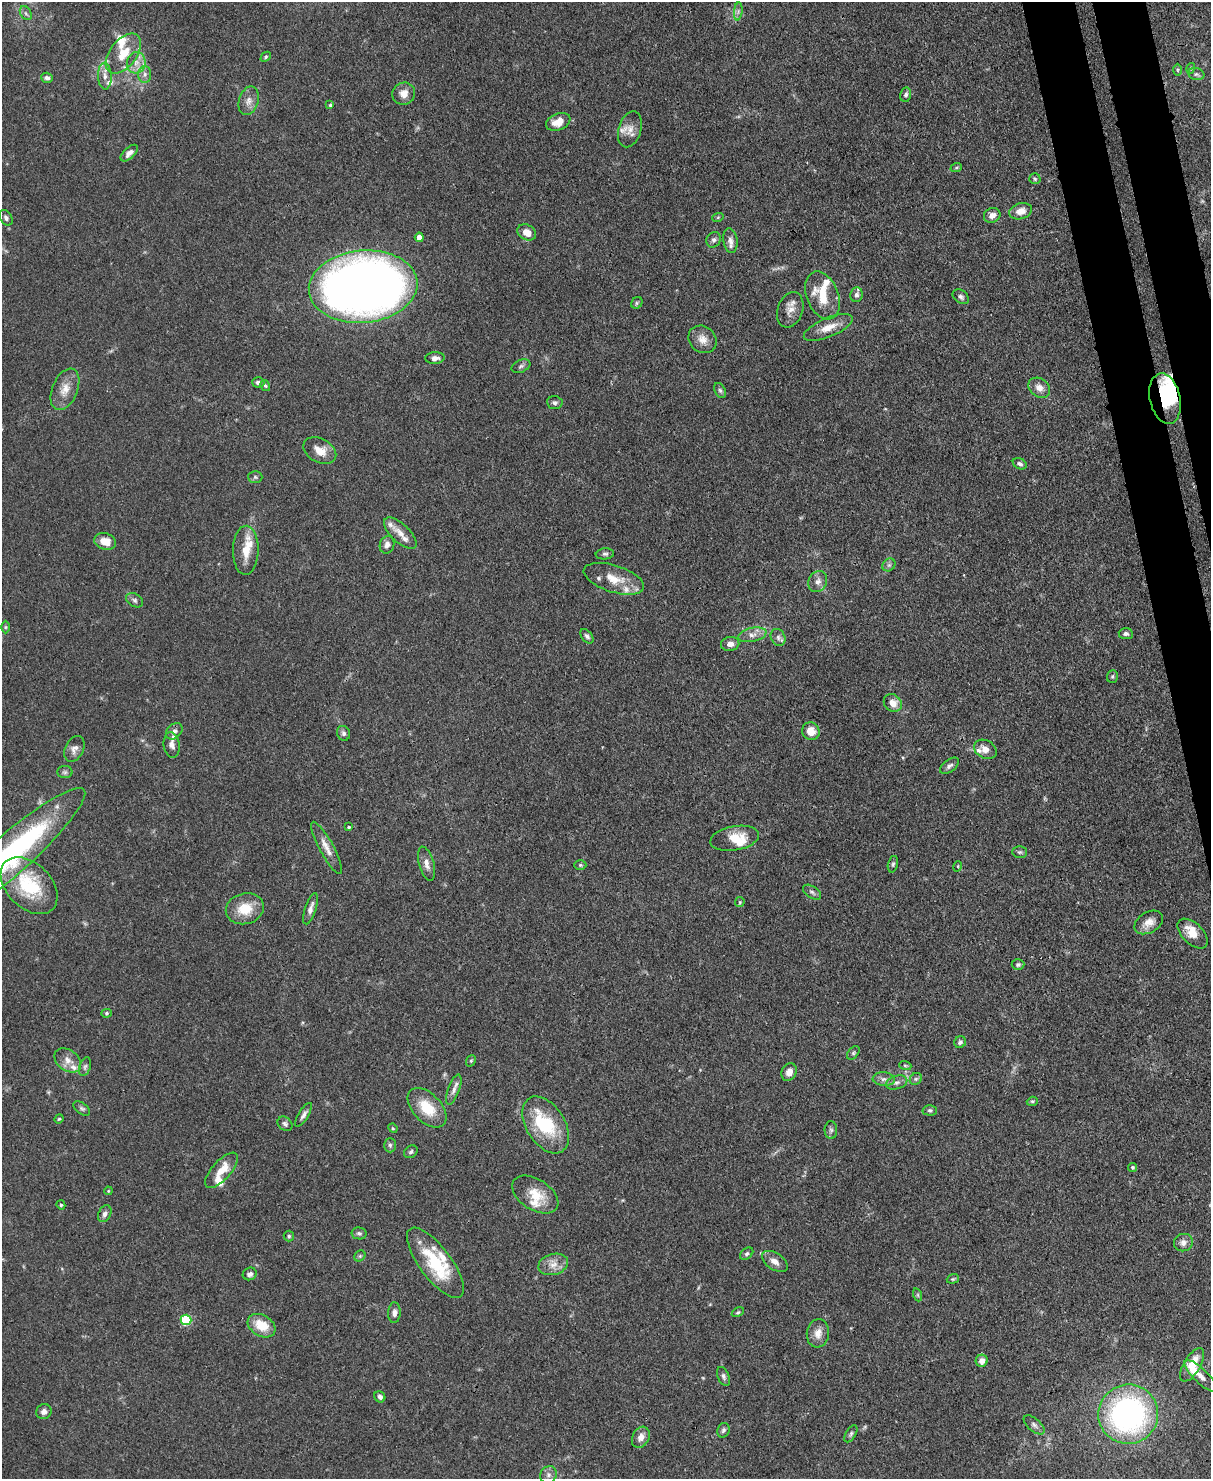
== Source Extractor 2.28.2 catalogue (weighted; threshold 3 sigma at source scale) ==
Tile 6 of 4 x 3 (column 2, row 2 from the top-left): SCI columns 1286-2494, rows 1687-3163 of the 4987 x 4969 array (HDU 1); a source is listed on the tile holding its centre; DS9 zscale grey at full resolution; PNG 1213 x 1481 px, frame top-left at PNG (2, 2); each listed source drawn as its Kron ellipse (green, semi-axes under 4 px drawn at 4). Shown black and unused: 4% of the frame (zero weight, under 3 of 4 exposures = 9% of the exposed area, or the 3 px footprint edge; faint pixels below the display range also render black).
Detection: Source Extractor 2.28.2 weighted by HDU 2 'WHT'; one run over the whole footprint, this tile lists its part. Background 0.072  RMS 0.0041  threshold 0.0183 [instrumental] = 3 sigma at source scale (4.5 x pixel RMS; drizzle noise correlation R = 1.50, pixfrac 1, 0.05/0.05 arcsec/px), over >= 5 px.
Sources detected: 170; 2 inside a brighter object's white glare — neither listed nor drawn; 20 inside a brighter listed object's ellipse — not listed separately; the other 148 listed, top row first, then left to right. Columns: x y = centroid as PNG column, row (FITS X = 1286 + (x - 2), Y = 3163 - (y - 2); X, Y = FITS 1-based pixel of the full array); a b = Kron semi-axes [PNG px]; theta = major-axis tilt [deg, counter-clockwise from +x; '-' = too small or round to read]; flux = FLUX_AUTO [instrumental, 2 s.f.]
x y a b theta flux
738 11 9 3 85 1
26 13 7 5 -59 1
123 53 23 13 52 9.1
266 57 6 4 44 0.64
136 63 11 9 81 3.5
1191 68 5 3 - 0.44
1178 70 6 4 90 0.61
145 74 8 6 -90 1.6
1196 74 8 6 -14 1.1
105 76 13 7 -88 2.8
47 78 6 5 - 1.5
404 94 11 11 - 3.6
906 95 7 5 76 1.1
249 101 15 9 72 3
330 105 4 4 - 0.57
558 122 13 8 22 5.3
630 129 18 11 73 4.3
129 153 11 5 44 2
956 168 6 4 19 0.51
1035 179 5 5 - 0.64
1021 211 11 8 16 3.7
992 215 8 7 - 2.9
718 217 6 3 19 0.45
6 218 8 6 -57 1.2
527 232 10 7 -29 4.4
419 237 4 4 - 3.3
714 240 8 7 - 1.2
730 241 12 7 -81 2.1
363 287 54 36 5 500
823 295 25 15 -68 14
856 295 7 6 - 1.3
961 297 9 6 -37 1.2
637 303 6 5 - 0.67
790 310 18 12 70 4.1
828 327 26 9 23 6
702 339 15 13 -40 4.1
435 358 9 6 3 2.1
521 366 10 6 24 1.1
258 382 6 5 - 1.3
265 385 5 4 - 0.7
1039 388 12 9 -36 3
65 389 22 12 67 5.7
720 390 8 5 -62 0.94
1165 399 26 15 -77 29
555 403 7 6 - 1.1
320 451 17 11 -28 5.7
1020 464 7 5 -27 1.2
255 477 7 6 - 0.83
400 533 20 9 -43 4.7
105 541 11 8 -15 4.9
387 545 9 7 71 2.3
246 550 24 13 89 7.7
605 554 9 5 6 1
889 565 7 5 44 0.99
614 579 31 13 -18 8.6
818 582 11 9 64 2.4
134 600 9 6 -31 1.2
5 627 6 4 90 0.59
1126 634 7 5 -5 1.1
752 635 14 7 12 2.6
587 636 8 5 -50 1
778 637 9 7 -60 1.4
730 644 9 7 8 2.3
1112 676 6 5 - 0.7
893 703 9 8 - 4.4
174 731 9 7 46 1.5
811 731 9 8 - 4.5
343 733 7 6 - 1.3
172 745 13 8 -83 2.3
74 749 14 9 64 2.5
985 749 12 9 -29 3.4
949 766 11 6 37 1.4
65 772 7 6 - 0.99
349 827 3 3 - 0.54
735 838 24 12 10 8.4
327 848 29 7 -62 4.2
1020 852 7 6 - 0.88
7 858 103 20 41 96
426 864 17 7 -74 2.8
893 864 8 5 76 0.87
580 865 6 5 - 0.61
958 866 5 3 - 0.36
29 886 33 22 -45 26
812 892 10 5 -34 1.2
740 902 5 4 - 0.54
245 909 19 15 14 9.5
310 909 16 5 72 2.3
1149 922 15 10 30 3.8
1193 934 18 10 -44 5.8
1018 965 6 5 - 0.8
106 1013 5 4 - 0.68
960 1042 6 5 - 1.1
853 1053 8 5 50 0.78
68 1060 15 10 -37 3.8
471 1061 6 4 68 0.59
905 1065 6 4 -19 0.59
85 1067 9 5 74 1.2
789 1072 9 7 62 2.8
884 1079 11 6 -6 1.8
916 1079 6 5 - 0.8
897 1083 11 6 18 1.7
454 1090 16 5 70 2.3
1032 1101 5 4 - 0.61
82 1108 9 5 -36 1.1
427 1108 24 14 -45 12
930 1110 7 5 -2 0.8
304 1115 13 5 58 1.5
59 1119 5 4 - 0.49
285 1124 8 6 -42 1.1
546 1125 31 19 -58 24
393 1128 5 4 - 0.49
831 1130 9 6 -88 1
390 1145 7 6 - 0.95
411 1152 7 5 39 0.92
1132 1167 4 4 - 0.52
221 1170 22 9 48 6.8
108 1191 4 3 - 0.35
535 1195 26 15 -33 9.3
61 1205 5 4 - 0.62
105 1214 9 6 64 1.6
359 1233 7 6 - 0.98
289 1236 5 5 - 0.64
1183 1243 9 8 - 2.1
747 1254 7 5 40 0.93
360 1256 6 5 - 0.67
775 1261 14 8 -34 2.8
435 1263 42 15 -53 25
553 1264 15 10 16 4.1
250 1274 7 6 - 1.5
953 1279 6 4 20 0.54
918 1295 6 4 -71 0.59
738 1312 6 4 29 0.63
394 1313 10 6 87 1.9
186 1320 5 5 - 26
262 1326 15 10 -30 8.9
818 1333 14 11 82 3.9
982 1361 6 6 - 3.3
1192 1365 19 8 60 8.9
723 1376 10 5 -67 1.3
1201 1376 21 7 -44 3.6
380 1397 6 5 - 1.4
44 1412 8 7 - 1.8
1128 1414 30 29 - 110
1034 1425 12 6 -40 1.5
723 1430 7 6 - 1
851 1434 9 5 59 0.96
641 1437 11 8 62 3
548 1475 9 8 - 1.6
Overlapping masked pixels (flux is a lower limit): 1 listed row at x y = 1165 399
Isophote crosses this tile's border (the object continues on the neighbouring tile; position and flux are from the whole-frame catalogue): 1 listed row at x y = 7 858